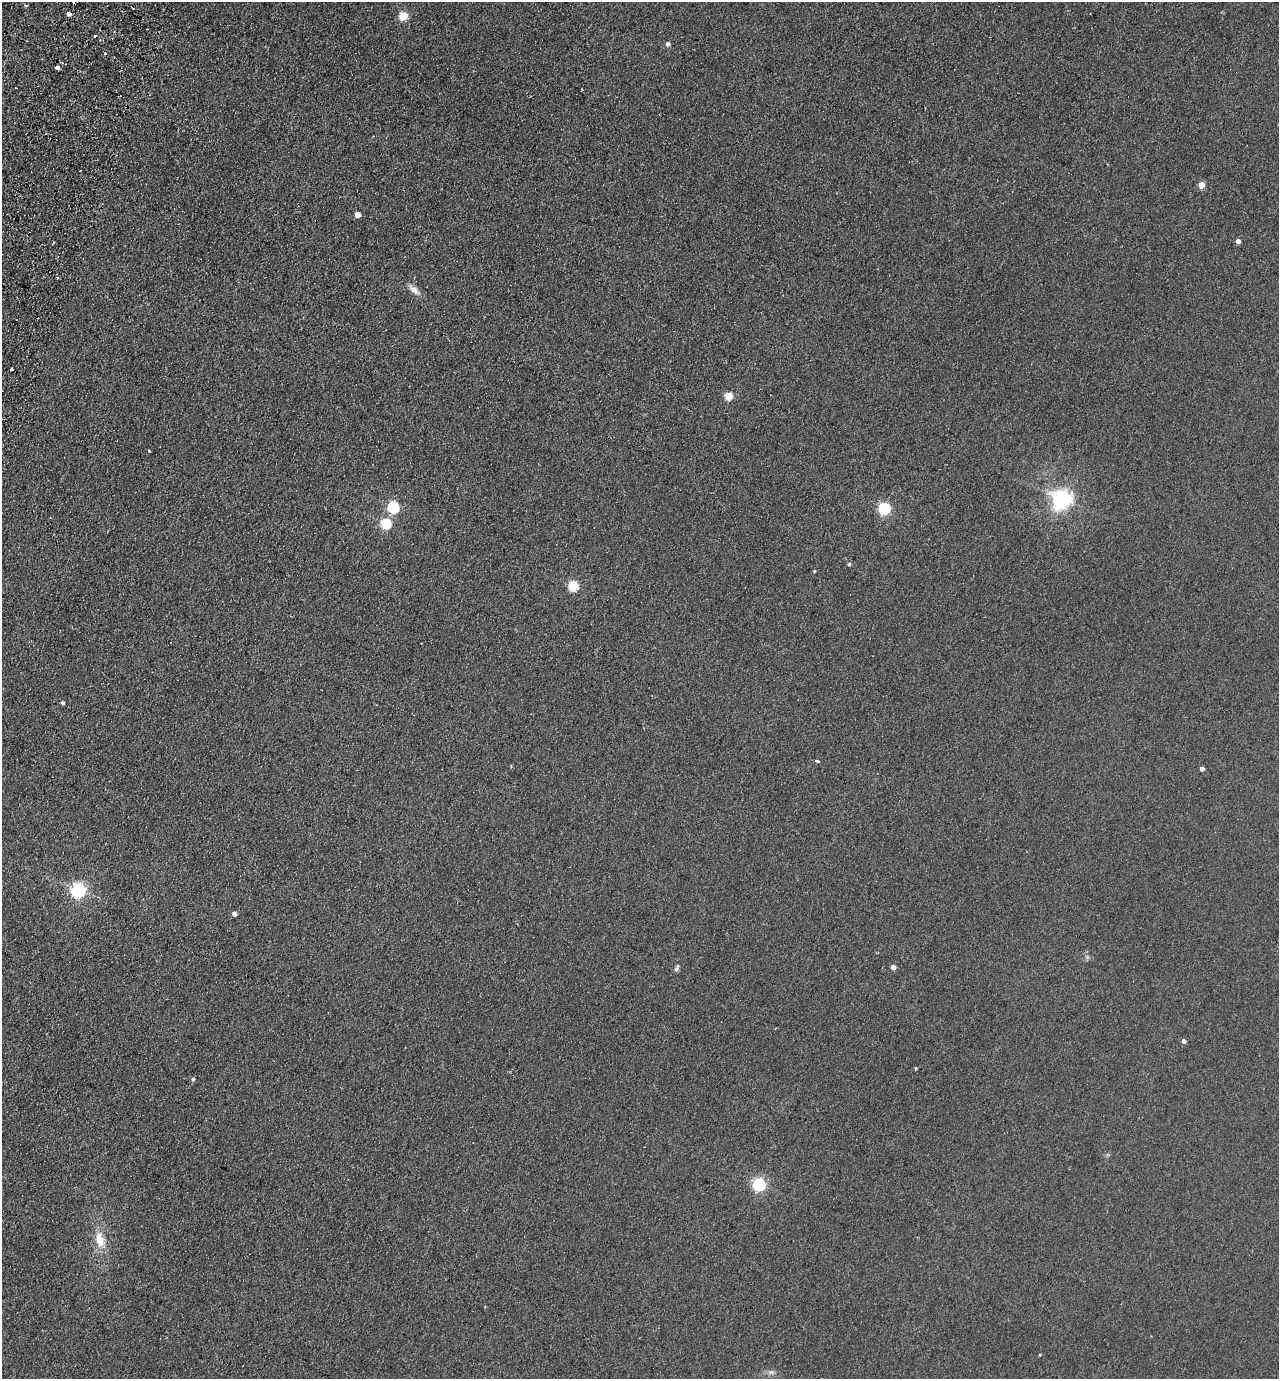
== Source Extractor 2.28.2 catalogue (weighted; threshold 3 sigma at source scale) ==
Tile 11 of 4 x 4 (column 3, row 3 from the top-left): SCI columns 2751-4027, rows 1403-2779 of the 5630 x 5558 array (HDU 1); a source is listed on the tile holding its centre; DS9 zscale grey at full resolution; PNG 1281 x 1381 px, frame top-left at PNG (2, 2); no overlay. Shown black and unused: <1% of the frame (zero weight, under 2 of 3 exposures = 3% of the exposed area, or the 3 px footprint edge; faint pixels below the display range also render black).
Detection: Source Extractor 2.28.2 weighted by HDU 2 'WHT'; one run over the whole footprint, this tile lists its part. Background 0.116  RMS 0.012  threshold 0.0549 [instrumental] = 3 sigma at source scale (4.5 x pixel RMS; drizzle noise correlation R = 1.50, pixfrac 1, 0.05/0.05 arcsec/px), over >= 5 px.
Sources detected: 40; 6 cosmic-ray / hot-pixel residue — not listed; the other 34 listed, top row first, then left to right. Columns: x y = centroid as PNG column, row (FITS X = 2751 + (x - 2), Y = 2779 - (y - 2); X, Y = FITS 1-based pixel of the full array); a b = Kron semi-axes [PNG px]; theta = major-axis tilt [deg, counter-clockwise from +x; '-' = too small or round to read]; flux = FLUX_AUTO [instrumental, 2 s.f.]
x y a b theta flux
26 5 5 3 - 1.5
69 14 4 4 - 4.9
403 16 5 5 - 45
668 44 5 5 - 3.5
105 53 3 3 - 2.9
58 67 4 3 - 11
1202 185 4 4 - 19
357 215 4 4 - 11
1238 241 4 4 - 6.4
57 278 3 2 - 1.2
414 290 15 8 -40 7.8
11 369 3 3 - 3.2
729 396 5 5 - 37
149 451 4 2 - 0.99
1062 499 7 7 - 510
393 507 5 5 - 130
884 508 5 5 - 150
386 523 5 5 - 82
849 564 4 4 - 2.1
814 571 4 3 - 1.2
574 586 5 5 - 77
63 703 4 3 - 2
817 761 4 3 - 3.2
1202 769 4 4 - 5.2
78 890 6 6 - 320
234 914 4 4 - 5.4
893 967 4 4 - 8.2
677 968 9 5 59 2.7
1184 1041 4 4 - 4.4
916 1068 3 3 - 1.2
193 1079 4 4 - 2.1
759 1184 6 5 - 190
100 1240 21 12 -73 20
771 1372 7 6 - 3.3